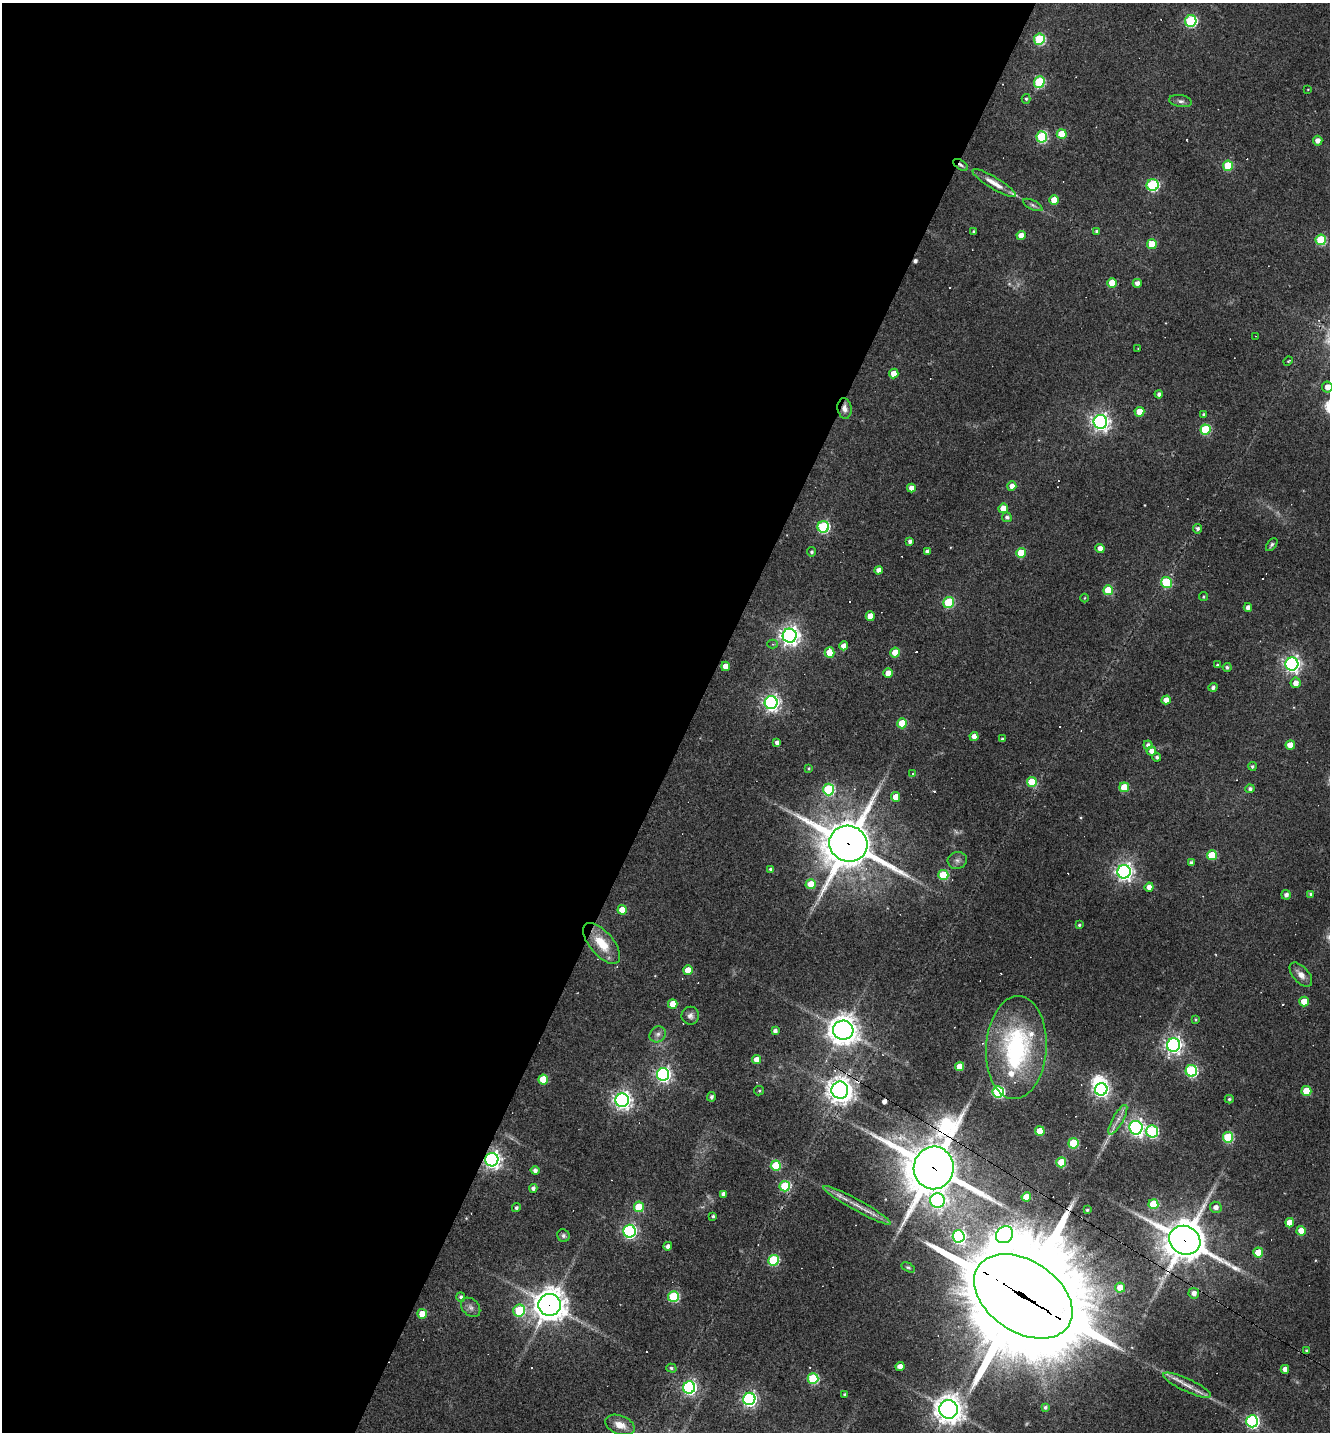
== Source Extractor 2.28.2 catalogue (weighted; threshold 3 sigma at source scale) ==
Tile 5 of 4 x 4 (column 1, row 2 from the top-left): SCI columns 279-1606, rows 2863-4292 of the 5733 x 5723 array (HDU 1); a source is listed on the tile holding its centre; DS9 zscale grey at full resolution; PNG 1332 x 1434 px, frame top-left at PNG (2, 3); each listed source drawn as its Kron ellipse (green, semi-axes under 4 px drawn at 4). Shown black and unused: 52% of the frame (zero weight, under 3 of 4 exposures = <1% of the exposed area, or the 3 px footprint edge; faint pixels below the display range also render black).
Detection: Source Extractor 2.28.2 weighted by HDU 2 'WHT'; one run over the whole footprint, this tile lists its part. Background 0.0711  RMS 0.0055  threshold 0.0249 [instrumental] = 3 sigma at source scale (4.5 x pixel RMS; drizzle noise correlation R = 1.50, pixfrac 1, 0.05/0.05 arcsec/px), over >= 5 px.
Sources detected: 204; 2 too faint to see at this stretch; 1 inside a brighter object's white glare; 20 cosmic-ray / hot-pixel residue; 1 long thin detection or spike segment (spike, bleed or trail) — neither listed nor drawn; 3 inside a brighter listed object's ellipse — not listed separately; the other 177 listed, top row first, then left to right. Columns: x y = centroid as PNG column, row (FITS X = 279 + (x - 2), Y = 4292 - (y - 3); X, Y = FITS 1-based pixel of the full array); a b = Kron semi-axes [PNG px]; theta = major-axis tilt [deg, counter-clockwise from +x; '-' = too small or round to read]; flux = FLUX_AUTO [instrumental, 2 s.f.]
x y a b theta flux
1191 21 6 5 - 65
1039 39 5 5 - 46
1039 82 6 5 - 45
1308 89 3 2 - 0.35
1026 99 5 4 - 0.82
1181 101 11 6 -9 1.8
1062 134 5 5 - 13
1042 137 6 5 - 54
1318 141 5 4 - 3.3
961 165 8 4 -33 1.6
1228 166 5 5 - 26
994 183 25 6 -31 6.5
1153 185 6 6 - 59
1054 200 5 4 - 13
1033 205 10 4 -26 1.4
974 231 3 3 - 0.71
1097 231 4 4 - 1.4
1021 236 4 4 - 6.1
1321 240 5 5 - 35
1152 244 5 5 - 14
1112 283 5 4 - 14
1137 283 4 4 - 2.9
1255 336 2 2 - 0.29
1138 349 4 2 - 0.33
1288 361 5 4 - 0.52
894 373 5 4 - 7.4
1327 387 5 5 - 4.1
1159 394 4 4 - 2
845 408 10 7 -81 2.9
1139 412 5 5 - 9.5
1204 415 4 3 - 1
1100 422 7 7 - 250
1205 430 5 5 - 34
1012 486 4 4 - 3.9
911 488 4 4 - 3.9
1003 508 5 4 - 7
1007 517 5 4 - 1.5
823 527 6 5 - 70
1197 529 5 4 - 1.6
910 541 4 4 - 1.9
1272 545 7 4 54 1.1
1100 549 4 4 - 3.4
927 551 4 3 - 2
811 552 4 4 - 0.93
1021 553 5 5 - 16
879 570 4 4 - 3.3
1166 582 5 5 - 34
1108 590 5 5 - 19
1204 597 4 4 - 0.72
1084 598 4 3 - 0.45
949 602 5 5 - 37
1248 608 4 4 - 2.7
870 616 4 4 - 7.3
790 636 7 7 - 320
773 644 5 4 - 0.73
844 646 4 4 - 4.6
829 652 5 5 - 12
895 653 5 4 - 11
1292 664 6 6 - 210
1217 665 3 3 - 0.61
725 666 4 4 - 7.9
1227 667 4 4 - 1.2
888 673 4 4 - 6.3
1296 683 5 5 - 4.2
1213 687 4 4 - 1.7
1166 700 4 4 - 4.3
771 703 6 6 - 210
902 723 5 5 - 17
974 737 4 4 - 4.3
1002 739 4 3 - 0.79
777 743 4 4 - 2.4
1148 745 4 4 - 2
1290 745 5 4 - 7.4
1151 751 5 4 - 4
1157 757 4 4 - 1.2
1252 766 4 4 - 0.92
809 768 3 3 - 0.55
912 773 3 3 - 2.5
1032 782 5 5 - 19
1124 787 5 5 - 17
829 789 6 5 - 55
1250 789 4 4 - 1.6
896 797 5 4 - 6.9
848 844 19 17 -20 2300
1212 855 5 5 - 21
957 860 9 8 - 2.5
1191 863 3 3 - 1.4
771 869 4 3 - 1.6
1124 872 7 6 - 250
943 875 5 5 - 26
811 884 5 5 - 9.4
1149 887 4 4 - 4.3
1311 894 4 3 - 1.2
1286 895 5 4 - 2.3
622 910 5 4 - 9.1
1079 925 3 3 - 0.79
602 943 25 11 -49 13
688 970 5 4 - 9.9
1301 975 14 8 -48 4.4
1304 1001 5 4 - 9.9
673 1004 5 4 - 9
690 1016 9 9 - 2.4
1195 1019 4 3 - 0.6
843 1030 10 9 - 740
775 1031 4 4 - 1.8
658 1034 9 7 44 2.3
1174 1045 7 6 - 230
1016 1048 51 30 86 80
756 1060 4 4 - 5.1
960 1067 4 4 - 8.7
1191 1071 6 5 - 70
663 1074 6 6 - 170
543 1079 5 5 - 17
1101 1089 6 6 - 160
840 1090 8 8 - 550
759 1091 5 4 - 0.71
1306 1091 5 5 - 19
998 1092 5 5 - 65
711 1097 5 4 - 1.6
1229 1099 4 4 - 0.88
622 1100 7 6 - 260
1118 1120 17 5 61 3.6
1136 1128 7 6 - 190
1040 1131 5 5 - 12
1152 1131 6 6 - 65
1228 1137 5 5 - 37
1073 1143 5 5 - 28
492 1160 7 6 - 240
1061 1162 5 5 - 22
776 1166 5 5 - 25
934 1168 21 20 - 3000
535 1170 4 4 - 2
785 1186 5 5 - 37
533 1188 4 4 - 1.8
723 1194 4 4 - 2.2
1026 1197 4 4 - 8.4
937 1200 7 7 - 130
1153 1204 5 5 - 21
857 1205 38 5 -29 7.2
639 1207 5 5 - 21
1216 1207 6 5 - 3.4
516 1208 4 4 - 1.3
1087 1210 3 3 - 0.84
713 1216 3 3 - 1.1
1290 1223 5 4 - 7.4
629 1231 6 6 - 130
1301 1231 5 4 - 9.2
1004 1235 9 8 - 270
563 1236 6 6 - 1.3
959 1236 6 6 - 130
1185 1240 16 14 -29 1600
668 1246 4 4 - 2.5
1258 1252 5 5 - 13
773 1260 5 5 - 44
908 1267 7 4 -29 0.86
1120 1288 5 5 - 6.6
1194 1293 5 5 - 3.3
1023 1296 54 35 -33 17000
461 1297 5 4 - 1.2
673 1297 5 5 - 45
550 1305 11 11 - 850
471 1307 11 8 -45 2.6
519 1311 6 6 - 37
422 1314 5 4 - 10
1306 1351 3 3 - 0.93
900 1367 4 4 - 5.1
671 1368 5 4 - 1
1285 1369 4 4 - 3.4
813 1379 5 5 - 44
1187 1385 26 6 -25 5.9
689 1387 6 6 - 140
844 1394 3 2 - 0.7
749 1399 6 6 - 160
1045 1407 4 4 - 1.2
949 1409 9 9 - 670
1252 1421 6 6 - 100
620 1425 15 9 -20 6.6
Overlapping masked pixels (flux is a lower limit): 9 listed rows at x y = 961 165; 845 408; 848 844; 840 1090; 492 1160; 934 1168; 1185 1240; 1023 1296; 550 1305
Isophote crosses this tile's border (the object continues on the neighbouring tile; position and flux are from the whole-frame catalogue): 1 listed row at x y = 1327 387